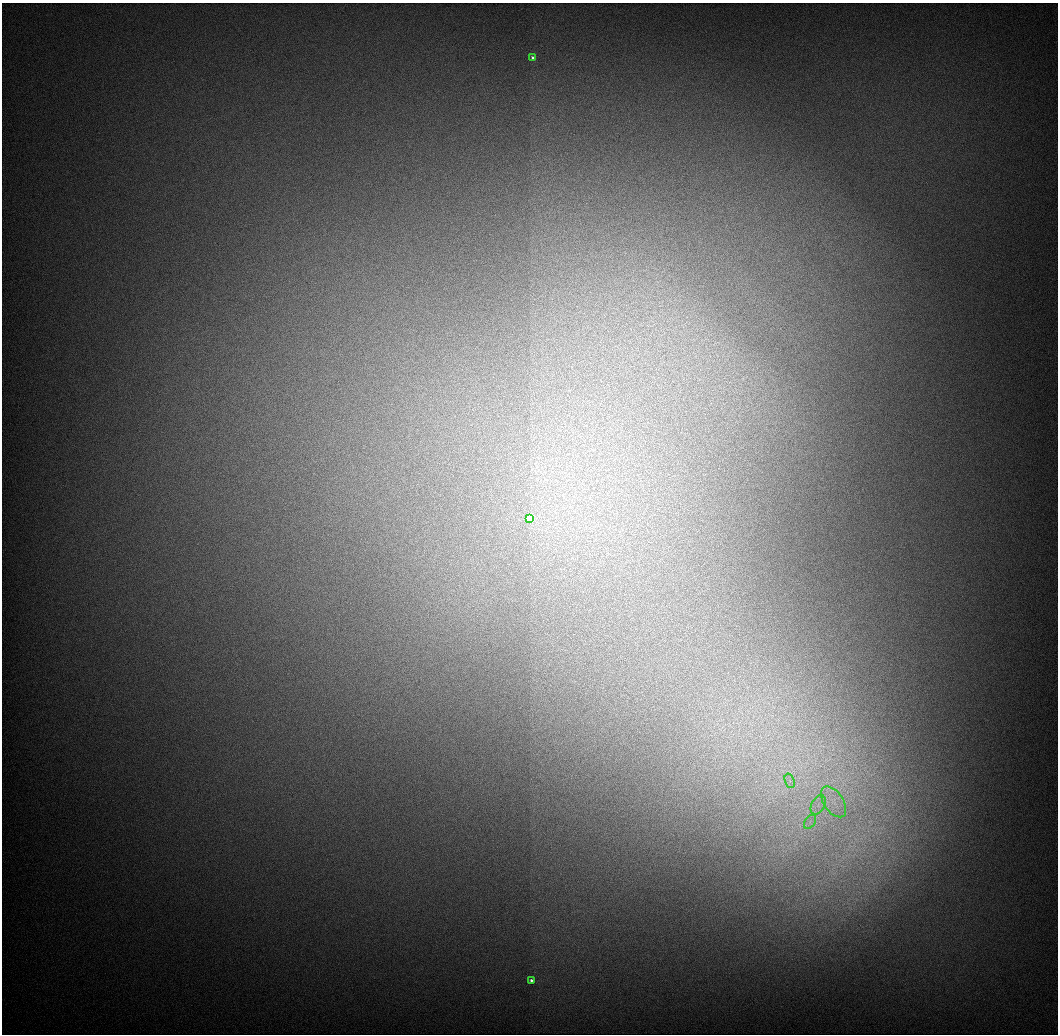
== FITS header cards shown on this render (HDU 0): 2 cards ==
NAXIS1  =                 1056 / Length of Axis 1 (Serial)
NAXIS2  =                 1032 / Length of Axis 2 (Parallel)

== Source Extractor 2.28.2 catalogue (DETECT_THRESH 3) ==
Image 1056 x 1032 px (HDU 0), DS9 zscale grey, 1 PNG px = 1 image px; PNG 1060 x 1036 px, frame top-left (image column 1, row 1032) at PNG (2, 3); each listed source drawn as its Kron ellipse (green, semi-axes under 4 px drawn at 4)
Background 550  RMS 5.9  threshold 17.8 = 3 sigma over >= 5 px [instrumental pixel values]
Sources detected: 7; all 7 listed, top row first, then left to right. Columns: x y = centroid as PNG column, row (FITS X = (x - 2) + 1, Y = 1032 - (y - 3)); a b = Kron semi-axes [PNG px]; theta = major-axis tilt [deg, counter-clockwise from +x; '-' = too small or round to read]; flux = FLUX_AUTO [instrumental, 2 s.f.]
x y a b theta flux
533 58 4 3 - 960
530 518 4 3 - 33000
790 781 7 4 -71 1300
834 802 17 10 -56 6600
818 805 10 6 61 2800
810 822 8 5 58 1500
531 980 3 3 - 1200